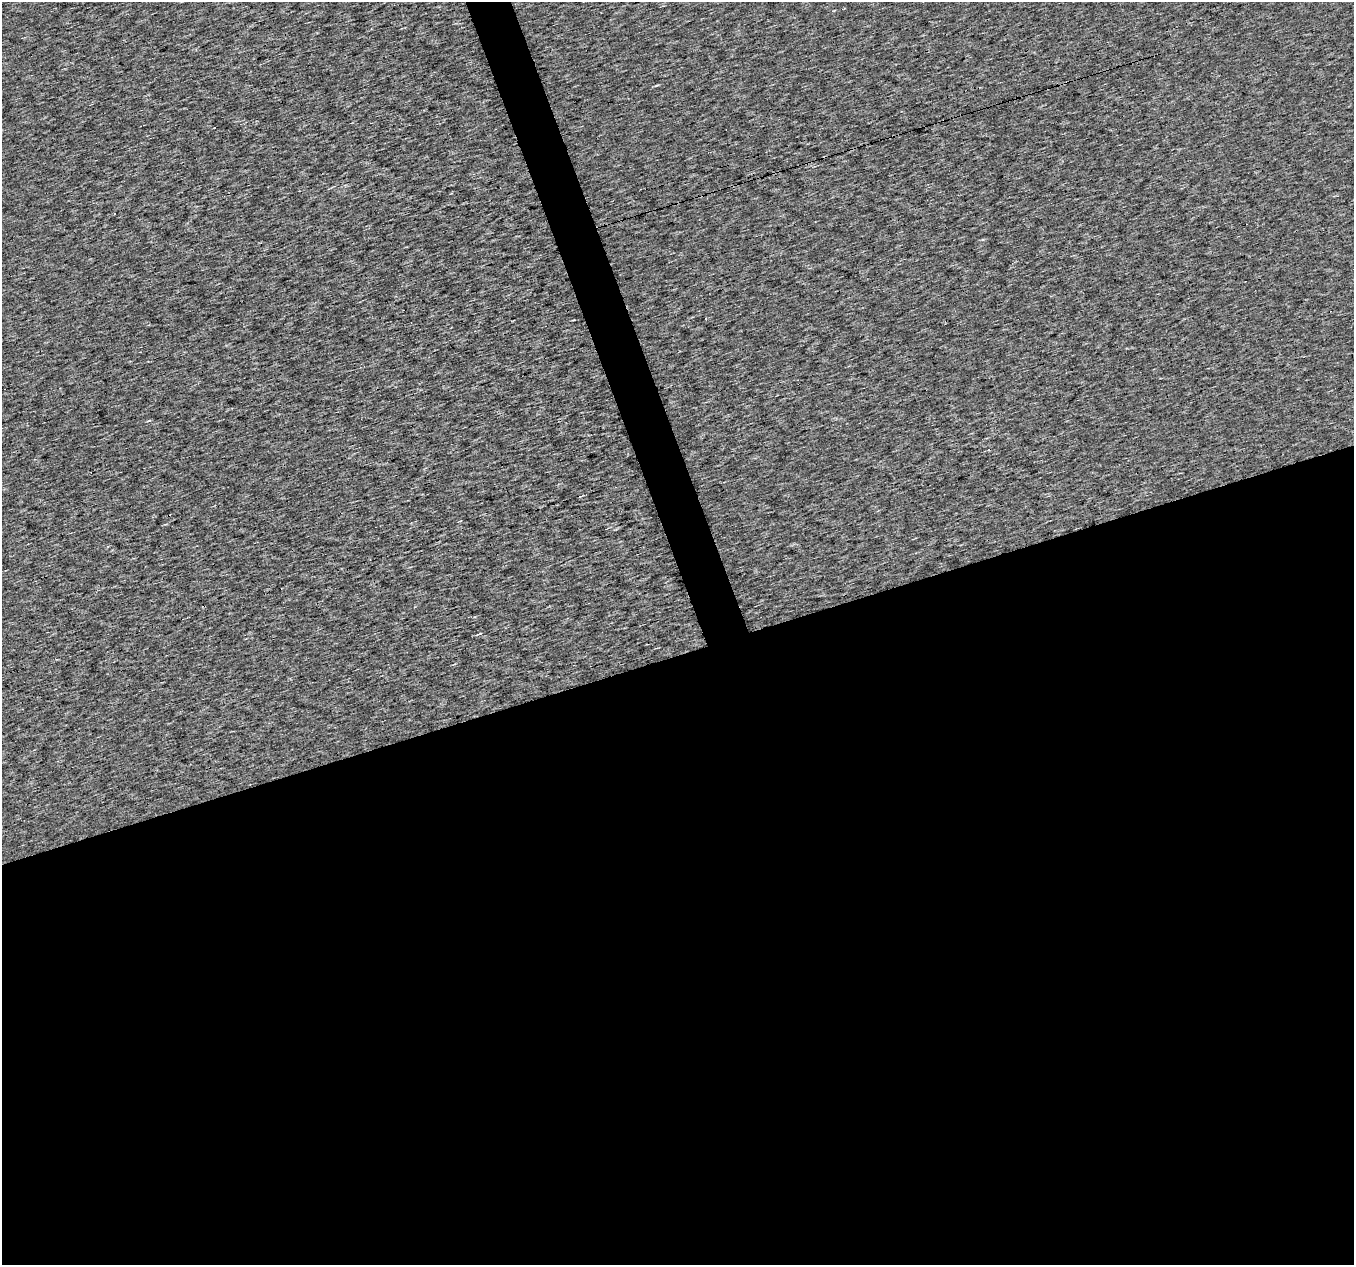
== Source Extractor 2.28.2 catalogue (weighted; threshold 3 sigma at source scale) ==
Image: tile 15 of 4 x 4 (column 3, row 4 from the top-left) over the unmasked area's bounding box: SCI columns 2703-4054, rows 63-1325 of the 5405 x 5232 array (HDU 1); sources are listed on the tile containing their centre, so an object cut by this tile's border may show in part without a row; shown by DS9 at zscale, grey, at full resolution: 1 PNG px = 1 image px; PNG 1356 x 1267 px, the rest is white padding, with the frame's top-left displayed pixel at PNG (2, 2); no overlay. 50% of this frame is shown black and not used: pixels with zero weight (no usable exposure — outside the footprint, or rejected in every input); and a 3 px margin inside the footprint's outer edge (the drizzle kernel's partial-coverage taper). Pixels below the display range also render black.
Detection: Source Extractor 2.28.2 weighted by HDU 2 'WHT'; one run over the whole footprint, this tile lists its part. Background 0.00189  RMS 0.019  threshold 0.0866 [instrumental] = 3 sigma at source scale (4.5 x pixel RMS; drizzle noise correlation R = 1.50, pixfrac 1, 0.0396/0.0396 arcsec/px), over >= 5 px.
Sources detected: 4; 2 cosmic-ray / hot-pixel residue — not listed; the other 2 listed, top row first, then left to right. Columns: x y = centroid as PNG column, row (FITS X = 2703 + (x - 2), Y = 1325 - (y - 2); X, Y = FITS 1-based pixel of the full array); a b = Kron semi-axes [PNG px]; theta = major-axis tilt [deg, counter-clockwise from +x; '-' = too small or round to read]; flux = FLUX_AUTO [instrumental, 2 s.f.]
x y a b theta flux
214 128 2 2 - 1.4
460 521 4 3 - 1.5